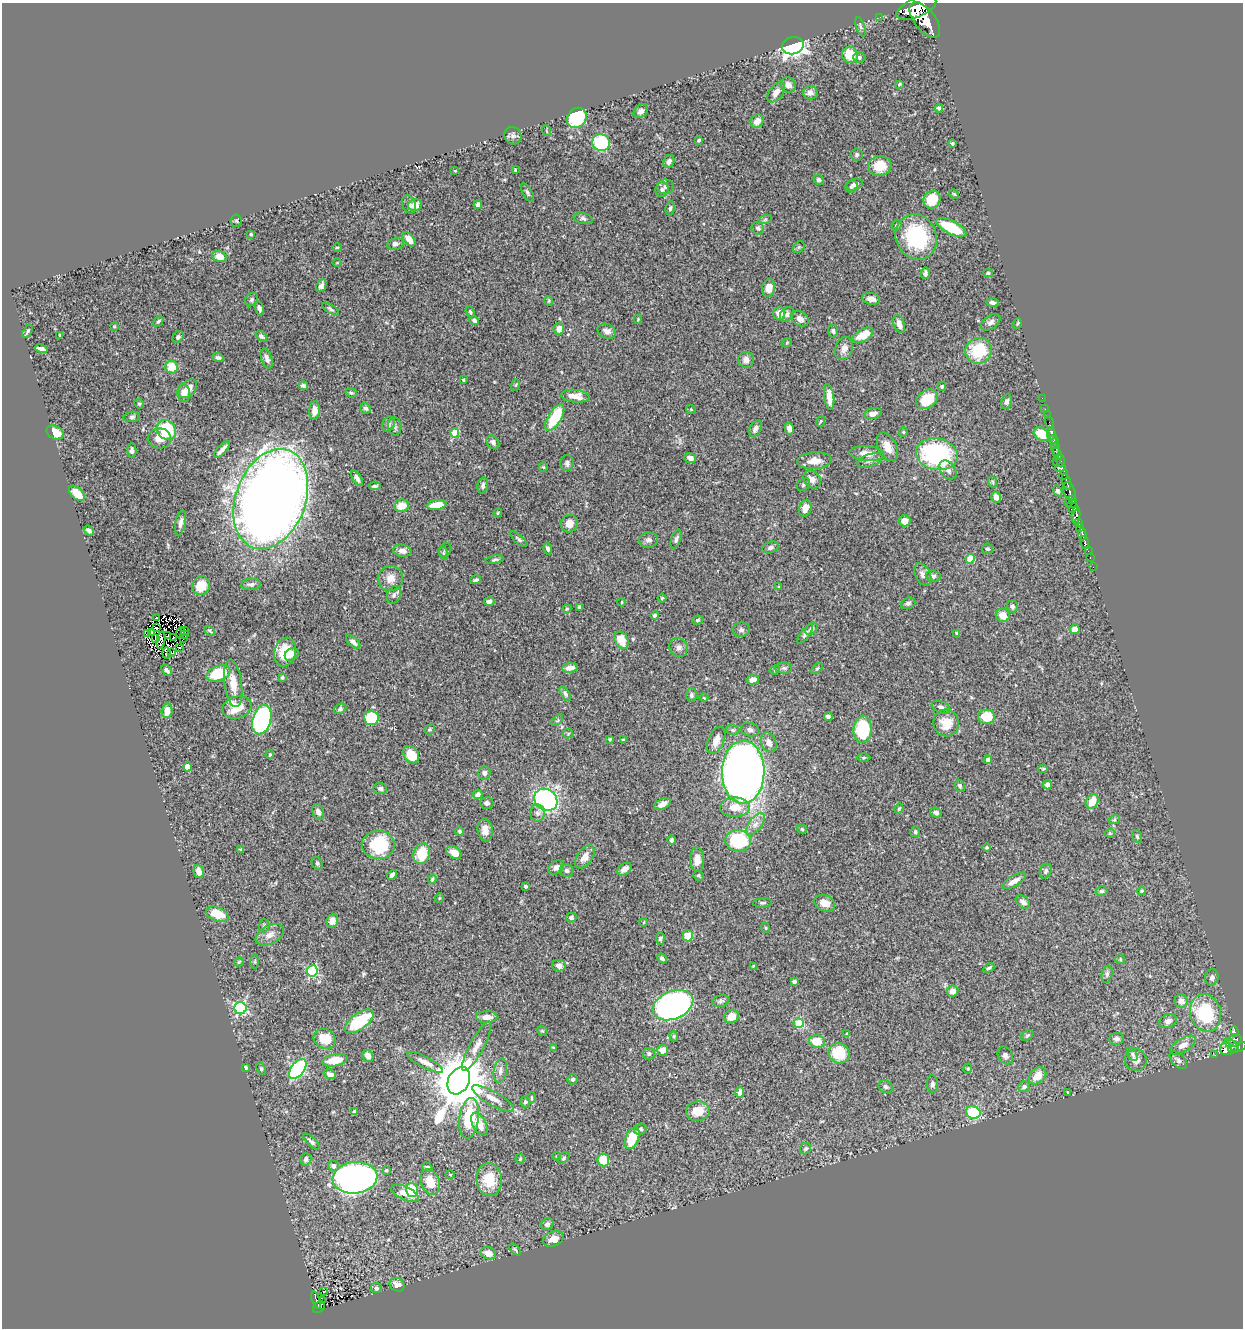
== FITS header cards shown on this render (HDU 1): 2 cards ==
NAXIS1  =                 1241
NAXIS2  =                 1326

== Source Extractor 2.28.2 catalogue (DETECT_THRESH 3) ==
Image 1241 x 1326 px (HDU 1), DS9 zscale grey, 1 PNG px = 1 image px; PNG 1245 x 1330 px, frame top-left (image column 1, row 1326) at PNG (2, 3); each listed source drawn as its Kron ellipse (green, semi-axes under 4 px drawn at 4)
Background 0.569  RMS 0.021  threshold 0.0631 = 3 sigma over >= 5 px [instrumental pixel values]
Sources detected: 423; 2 with non-positive FLUX_AUTO (blend fragments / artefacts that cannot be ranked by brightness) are neither listed nor drawn; the other 421 listed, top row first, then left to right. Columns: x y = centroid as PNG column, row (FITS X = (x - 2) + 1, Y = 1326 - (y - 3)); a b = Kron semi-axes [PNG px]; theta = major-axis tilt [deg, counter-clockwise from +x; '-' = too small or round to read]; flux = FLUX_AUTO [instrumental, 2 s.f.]
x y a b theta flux
916 8 21 9 23 2900
880 17 2 2 - 5.4
925 20 21 10 -52 3000
861 27 10 4 -72 3
793 46 11 8 14 460
850 55 8 8 - 31
859 57 6 5 - 3.3
899 84 4 3 - 1.6
788 85 8 7 - 8.3
776 92 11 6 53 11
810 93 7 6 - 7.8
939 108 4 3 - 2.5
641 111 8 6 44 4.8
577 118 11 9 48 110
757 121 7 6 - 12
547 131 5 3 - 1.2
513 136 9 8 - 4
699 140 3 3 - 1.7
601 143 9 8 - 80
952 143 4 3 - 2.1
857 155 6 6 - 2.7
669 161 7 5 61 4.9
880 166 12 10 8 29
515 170 4 3 - 1.1
455 171 4 2 - 1
818 180 5 5 - 3
855 184 8 5 17 4.3
851 186 6 5 - 3.2
666 187 8 7 - 4.6
662 189 7 6 - 2.9
527 193 10 5 -61 3.3
954 194 5 3 - 1.4
932 200 9 8 - 31
409 204 9 6 -65 5.2
415 205 7 6 - 14
478 205 4 4 - 4.2
670 208 7 4 82 2.7
583 218 10 5 -14 3.6
765 220 7 4 20 2.4
236 221 6 5 - 2.5
897 225 5 4 - 2.5
758 228 6 6 - 4.2
951 228 16 6 -27 50
251 234 3 3 - 1.4
916 237 23 20 -65 110
409 239 8 5 -51 16
395 244 8 6 12 4.2
337 247 5 3 - 1.5
799 247 6 5 - 2.3
219 256 7 5 -21 15
337 263 5 3 - 1.2
925 273 6 4 88 3.6
988 273 5 4 - 1.7
321 285 7 4 65 4.9
769 288 9 6 81 11
252 299 7 6 - 3.3
871 299 9 5 -12 8.6
549 301 5 4 - 1.6
992 302 6 4 -8 4.1
260 309 7 4 -75 4.3
331 309 10 4 -33 2.8
470 312 6 3 -66 1.9
779 313 6 6 - 13
787 314 8 6 51 5
638 319 4 3 - 1.3
800 319 9 7 -32 6.4
474 320 5 4 - 4.1
158 321 6 3 45 2.1
991 322 11 6 35 5.3
1017 323 5 3 - 1.4
899 324 9 5 -72 8.6
114 326 4 3 - 1.2
559 329 6 5 - 10
27 331 7 3 59 2.2
607 331 10 7 -22 6.8
833 331 6 5 - 3.6
60 335 3 2 - 1.3
863 335 11 6 29 25
261 336 6 4 -42 2.8
178 337 6 5 - 3.1
787 342 5 3 - 1.2
844 348 12 8 69 9.3
41 349 7 4 -12 5.4
979 351 13 12 - 59
218 358 5 4 - 3
267 358 10 5 -71 5.3
746 360 8 8 - 8.2
172 367 6 6 - 25
463 380 3 3 - 2.1
515 385 6 3 69 1.5
303 386 4 3 - 3.4
942 386 4 4 - 2.3
188 389 11 7 46 13
184 393 8 6 -84 12
351 393 6 4 -19 2.1
575 396 14 6 -6 15
829 397 13 5 -83 17
1042 398 2 2 - 6.2
927 399 11 8 36 36
1007 402 7 5 76 4.4
139 404 5 4 - 1.7
366 408 6 5 - 3.4
691 409 5 4 - 1.3
1045 409 2 2 - 4.9
315 410 9 5 87 9.3
873 413 9 5 15 7.4
1047 415 2 2 - 4.2
132 417 8 5 8 3
555 418 15 6 60 63
821 421 5 4 - 1.6
1049 423 6 2 -72 17
389 424 8 6 65 4.6
395 426 9 6 -88 3.9
755 429 9 5 59 5.2
789 429 6 4 -78 9.1
166 430 10 9 - 64
903 432 5 4 - 1.8
55 433 9 6 -29 25
455 433 4 4 - 40
1042 434 9 6 -32 27
1052 435 8 3 -75 200
159 438 12 10 -2 14
1054 441 6 3 -59 170
493 442 7 5 -55 5
887 447 15 9 -64 17
1055 447 10 4 -77 280
222 449 10 3 47 6.6
132 451 7 5 -89 3.8
867 454 17 7 -4 15
937 454 21 16 -11 190
1057 454 6 4 -64 330
690 458 6 5 - 7.7
870 460 13 6 19 6.2
1060 460 7 3 -74 140
814 461 17 8 4 15
1056 461 2 2 - 11
567 463 8 6 87 4.6
543 467 5 4 - 1.5
1060 468 5 3 - 140
948 470 10 7 -53 6.2
1063 475 5 4 - 190
357 478 8 4 -57 6.2
812 479 10 8 -48 9
993 482 6 3 -71 1.5
1067 482 8 3 -73 200
483 485 8 5 80 4.5
803 485 7 5 47 2.8
375 486 6 3 6 2.7
1058 491 6 4 -57 2.8
1069 491 10 5 -69 210
77 493 9 5 -42 20
996 497 5 5 - 7.8
271 499 52 35 69 2500
1072 499 4 2 - 87
1068 502 2 2 - 24
1072 503 5 3 - 170
437 505 9 5 7 21
401 506 7 6 - 20
805 508 8 6 70 15
1073 508 5 4 - 380
498 513 4 4 - 1.7
1076 515 8 4 84 340
905 521 6 5 - 11
181 523 13 5 79 7.2
1079 523 4 3 - 250
569 524 9 8 - 11
1080 528 3 3 - 200
89 531 6 4 -37 3.9
1082 534 6 3 -87 190
519 539 11 4 -42 2.8
676 539 10 5 71 3.8
649 540 9 7 8 5.2
1085 542 7 3 -73 170
770 547 8 5 18 4.1
548 549 6 4 -76 3.5
987 549 5 5 - 2.4
445 550 7 5 60 2.3
402 551 9 6 -10 9.9
1088 551 2 2 - 4.1
443 553 6 4 -73 1.9
1090 558 3 2 - 12
970 559 4 4 - 32
495 560 9 4 10 2.4
1093 567 2 2 - 0.63
923 574 12 7 -62 7.4
933 576 7 5 -4 3.3
390 578 13 12 - 13
476 580 5 3 - 2.8
251 584 10 5 4 4.9
201 586 9 9 - 30
779 587 4 3 - 1.5
394 595 9 6 70 4.3
662 598 4 4 - 1.6
489 601 5 4 - 4.4
621 602 4 3 - 1.3
908 603 7 5 19 3.3
1012 606 6 5 - 5
579 607 3 3 - 2
567 609 5 4 - 1.3
655 615 4 4 - 2.4
1003 615 7 6 - 14
157 618 4 3 - 3
698 620 5 4 - 1.8
156 628 3 2 - 0.73
811 629 7 5 42 4.6
1075 629 5 5 - 9.9
184 630 4 2 - 0.74
741 630 8 7 - 4.3
209 631 6 4 -39 2.3
151 633 3 2 - 0.36
180 633 5 2 - 2.9
957 633 4 4 - 2.3
148 634 2 2 - 0.69
805 634 12 4 54 3.8
184 635 2 2 - 0.95
168 636 3 2 - 1.7
173 638 3 2 - 1.9
183 638 2 2 - 1.3
156 639 3 2 - 0.36
161 640 9 2 80 3.1
621 640 9 6 -61 23
353 642 8 4 -42 6
179 648 3 2 - 3.7
679 648 10 9 - 6.1
285 652 14 11 77 43
167 653 6 4 -89 6.5
172 653 3 2 - 2.7
292 654 7 5 33 3.8
570 668 8 4 6 9.6
784 668 8 5 -1 3.2
817 668 6 3 37 1.8
167 670 6 4 -53 3.5
775 670 5 4 - 1.9
218 674 12 7 21 55
282 677 4 3 - 2.1
753 680 6 4 11 9.1
233 683 24 8 -82 21
565 694 8 4 -59 2.9
691 695 6 5 - 3.2
704 698 4 2 - 1.1
237 707 15 11 16 33
941 707 10 6 -24 5.9
340 709 6 5 - 3.1
167 711 7 5 83 13
828 716 4 4 - 5.1
986 717 8 7 - 36
371 718 7 7 - 60
262 720 15 9 74 260
557 720 7 4 44 2.2
946 723 13 12 - 27
430 729 5 4 - 2.5
863 729 13 9 86 88
733 730 7 5 -17 2.8
750 730 9 6 -15 4.7
568 734 5 4 - 1.6
610 739 4 3 - 1.7
623 740 3 3 - 1.9
716 740 14 8 67 12
769 742 10 7 -67 9.7
270 755 4 3 - 2
411 755 9 7 -54 25
864 758 7 3 0 1.7
988 760 4 4 - 6.8
187 767 4 4 - 22
1043 769 4 4 - 1.4
743 772 31 21 89 1200
484 773 6 6 - 5.2
1047 785 5 4 - 4.7
960 786 6 5 - 2.8
380 789 7 5 -5 3.2
478 794 5 4 - 4.1
546 800 12 10 -37 240
1092 801 8 6 57 22
487 803 6 6 - 5.5
662 804 9 5 27 10
735 807 15 9 2 23
899 809 5 3 - 1.8
318 812 8 5 -66 5.4
936 812 6 5 - 3.7
537 813 8 7 - 5
1114 820 6 4 18 1.8
755 824 12 6 53 8.6
802 829 5 4 - 2.1
485 830 11 7 -81 12
460 831 4 4 - 2.8
915 832 5 5 - 2.5
1110 833 5 4 - 1.6
1137 836 6 4 -73 2.2
672 840 4 4 - 3.2
738 841 13 10 -5 88
378 845 16 14 -2 88
987 848 4 4 - 2.2
241 850 4 3 - 2.4
454 853 8 5 -31 15
422 854 10 8 72 42
585 857 13 7 55 12
697 860 12 7 -89 12
317 863 7 5 -62 3
556 867 8 6 35 8.3
624 869 8 5 37 7.9
199 871 7 5 -76 11
567 871 7 6 - 4.2
1046 871 7 5 68 3.8
392 875 5 3 - 4
699 876 5 5 - 2.7
432 879 5 3 - 1.6
1014 881 13 5 31 10
525 886 4 3 - 2.1
1102 891 6 4 15 2.4
1142 891 4 3 - 1.4
439 898 5 4 - 1.5
1023 902 8 5 -40 6.2
762 903 9 4 4 3.1
825 903 11 8 -24 17
217 914 12 6 -22 31
571 917 5 5 - 3.5
332 921 7 5 71 10
644 922 4 2 - 0.97
264 926 6 5 - 2.2
766 928 5 3 - 1.4
270 935 15 9 27 12
688 936 5 5 - 25
660 939 6 4 -87 3.1
662 958 5 4 - 3.7
1120 959 5 5 - 1.8
239 962 5 4 - 1.5
255 962 7 4 90 2
559 966 7 5 -9 8.4
753 966 3 3 - 1.2
989 968 6 3 32 2.2
312 971 5 5 - 140
1107 974 9 5 76 3.8
1212 977 8 6 79 4
794 982 4 4 - 4.4
953 991 6 5 - 8.8
721 1001 9 5 11 3.7
1181 1001 6 6 - 9.4
673 1005 21 14 23 640
240 1008 6 6 - 210
1205 1013 19 15 -77 100
731 1016 7 6 - 15
487 1017 11 6 2 11
359 1021 17 8 36 85
1168 1021 9 6 22 6.3
799 1023 5 5 - 72
542 1031 6 4 -42 1.8
1234 1031 5 3 - 69
847 1034 4 4 - 1.8
1027 1035 6 4 39 2.9
674 1036 5 4 - 1.9
325 1039 11 9 -27 32
1117 1039 7 6 - 6.1
1235 1041 7 6 - 190
817 1042 8 6 -13 25
1183 1045 14 7 30 11
1232 1045 8 2 -43 210
477 1046 28 7 62 14
1237 1047 9 5 16 300
553 1048 4 4 - 1.5
1229 1048 9 7 23 400
663 1050 5 5 - 13
649 1053 6 6 - 3.5
839 1053 11 10 - 52
1132 1054 7 4 -62 2.5
1215 1055 2 2 - 4.8
368 1056 6 5 - 8.4
1005 1056 9 7 -61 4.4
335 1060 13 6 10 33
1136 1060 11 11 - 10
1178 1060 11 6 -45 4.6
425 1062 20 5 -27 9.3
245 1068 4 3 - 3.4
261 1069 6 4 -63 2
298 1069 11 6 52 210
968 1069 5 4 - 1.7
500 1071 12 6 81 6.4
330 1074 6 4 -20 6
1037 1076 10 7 43 19
572 1079 5 5 - 3.4
459 1081 14 10 62 8800
932 1084 9 5 -86 4.5
886 1087 7 6 - 3.6
1024 1087 6 5 - 3.7
740 1092 5 4 - 6.8
1067 1092 4 2 - 0.91
531 1098 6 3 -89 1.6
493 1099 24 7 -30 13
525 1102 5 4 - 2.6
698 1111 12 10 8 26
354 1112 4 3 - 3.1
973 1112 7 6 - 62
469 1118 20 10 82 58
479 1124 12 6 -63 20
640 1129 6 5 - 3.1
632 1138 11 6 69 40
311 1142 11 4 -42 3.9
805 1149 6 5 - 2.5
557 1156 4 4 - 2.2
564 1158 7 5 42 2.3
306 1159 6 5 - 4.3
520 1159 5 4 - 1.7
603 1160 6 6 - 41
333 1166 5 5 - 5.5
427 1167 6 4 -31 2.8
386 1170 3 3 - 2.1
450 1174 5 3 - 1.2
355 1178 22 15 6 790
489 1179 16 12 -85 36
430 1182 13 9 -71 22
412 1190 7 6 - 51
405 1193 15 6 -24 13
547 1224 6 5 - 4.1
553 1239 11 7 21 15
515 1249 7 3 -47 2.1
488 1253 8 6 -20 15
397 1285 8 6 -32 8.9
376 1288 5 5 - 2.7
323 1292 3 3 - 2.2
316 1300 9 3 -71 62
322 1301 2 2 - 2.6
319 1307 7 5 43 68
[2 non-positive-flux detections neither listed nor drawn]